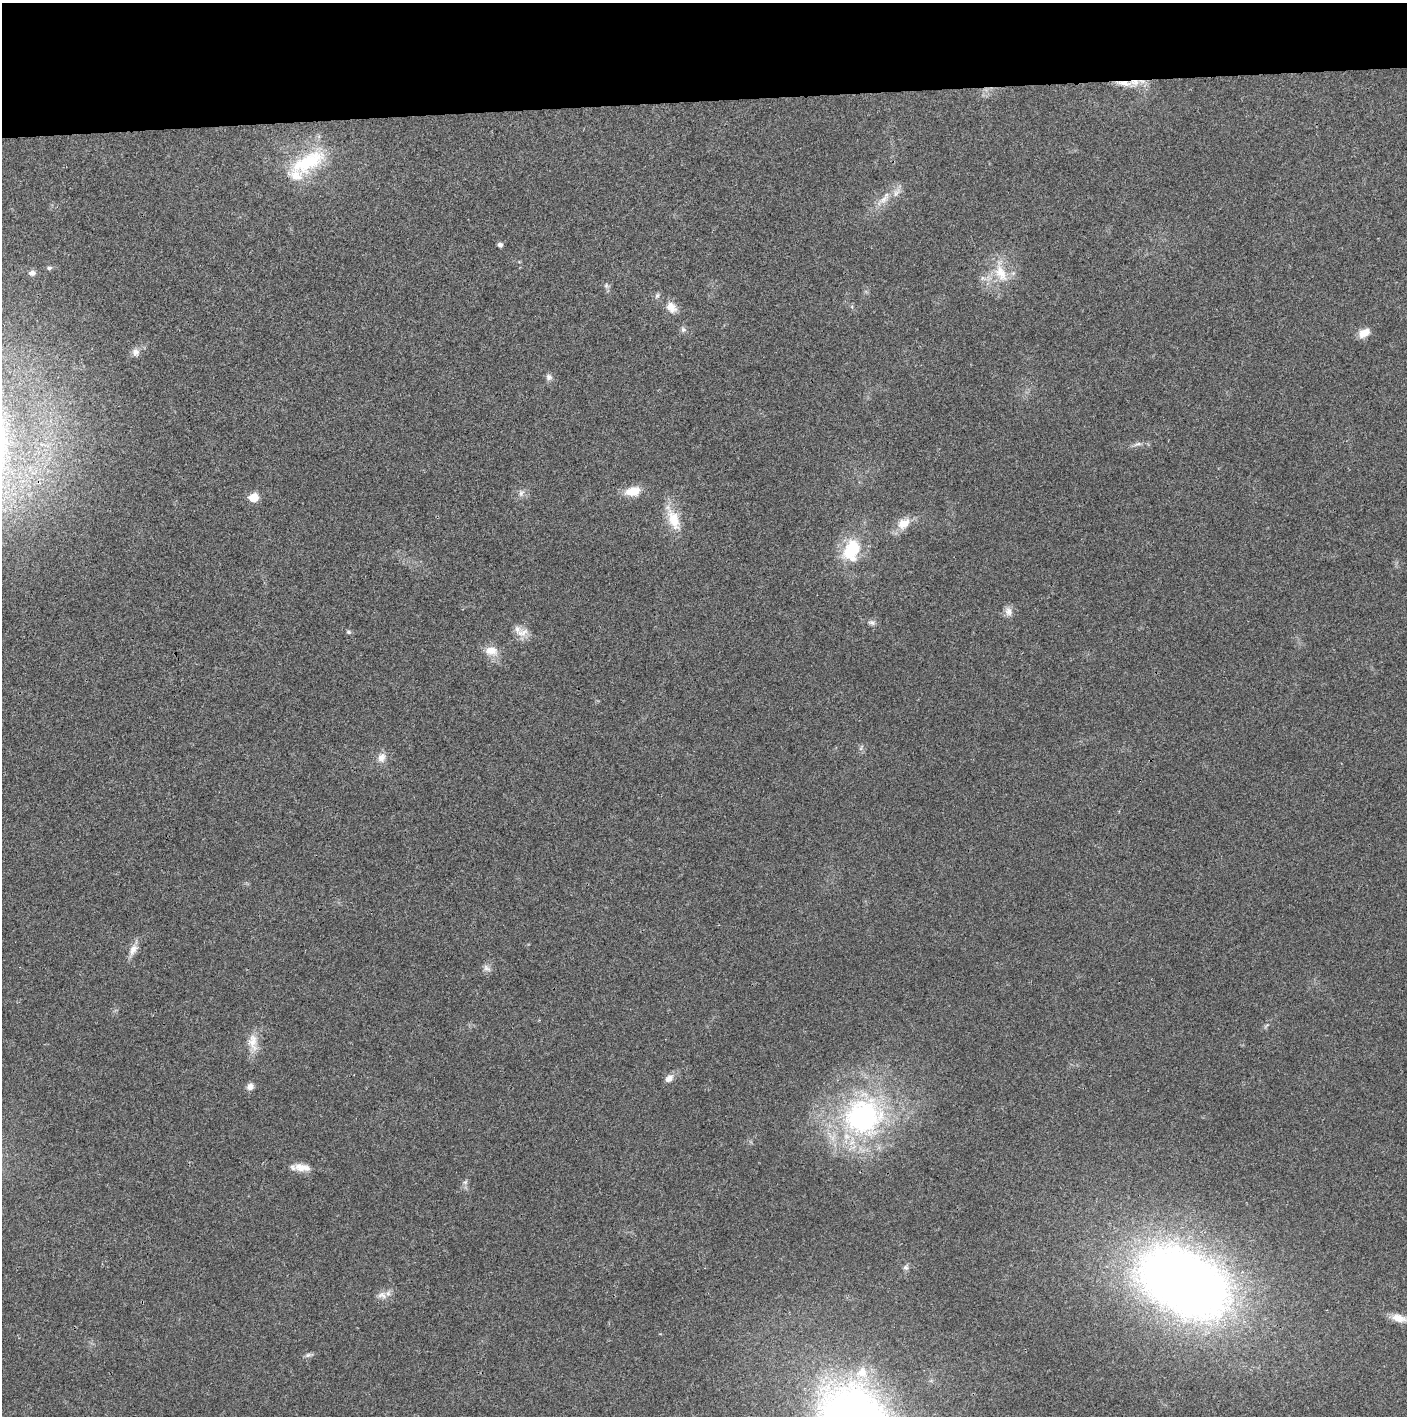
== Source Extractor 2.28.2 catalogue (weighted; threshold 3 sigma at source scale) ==
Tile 2 of 3 x 3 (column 2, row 1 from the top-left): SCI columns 1407-2811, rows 2829-4242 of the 4221 x 4243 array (HDU 1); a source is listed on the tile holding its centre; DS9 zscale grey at full resolution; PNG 1409 x 1418 px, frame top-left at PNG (2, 3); no overlay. Shown black and unused: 7% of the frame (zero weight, under 3 of 4 exposures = <1% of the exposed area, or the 3 px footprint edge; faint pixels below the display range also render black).
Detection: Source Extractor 2.28.2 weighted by HDU 2 'WHT'; one run over the whole footprint, this tile lists its part. Background 0.021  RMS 0.0042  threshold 0.0188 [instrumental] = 3 sigma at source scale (4.5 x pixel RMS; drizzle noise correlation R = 1.50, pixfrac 1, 0.05/0.05 arcsec/px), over >= 5 px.
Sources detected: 44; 2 inside a brighter listed object's ellipse — not listed separately; the other 42 listed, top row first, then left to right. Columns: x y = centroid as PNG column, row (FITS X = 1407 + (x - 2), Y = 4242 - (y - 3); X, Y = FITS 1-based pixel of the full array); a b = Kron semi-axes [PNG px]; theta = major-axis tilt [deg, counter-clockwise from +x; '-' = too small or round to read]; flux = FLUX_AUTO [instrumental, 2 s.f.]
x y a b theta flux
1124 83 23 7 -7 4.9
308 162 55 23 29 27
884 199 18 8 43 4.2
500 245 5 5 - 1.4
49 268 7 5 15 0.86
32 273 8 7 - 1.7
1001 273 28 14 -66 10
983 278 7 6 - 1.3
606 285 7 5 90 0.95
657 295 8 5 63 0.93
671 307 16 11 -53 4.2
683 330 8 7 - 1.1
1364 333 14 9 28 4
136 352 11 10 - 2
549 377 9 8 - 1.5
1137 444 12 4 23 1.3
633 491 18 11 10 7.1
521 493 9 7 53 1.6
254 497 6 6 - 12
674 520 31 14 -69 10
904 523 20 14 35 6
852 550 31 22 70 19
1008 611 12 9 -84 2.5
872 622 9 7 -11 1.4
348 632 6 5 - 0.69
522 633 19 10 19 4.2
491 651 18 13 -10 5.2
381 757 12 10 63 3.1
133 949 18 10 62 3.3
487 968 12 6 -39 1.6
253 1042 26 12 -83 5.9
669 1078 11 8 48 2.5
250 1086 9 8 - 2
863 1117 54 50 16 90
302 1167 22 9 -6 4.7
465 1182 7 6 - 0.98
906 1267 7 7 - 1.1
1184 1282 72 45 -29 470
382 1295 14 9 -11 2.7
1399 1318 20 10 -11 4.9
308 1355 8 4 44 0.98
862 1372 13 11 -70 5.8
Overlapping masked pixels (flux is a lower limit): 1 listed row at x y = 1124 83